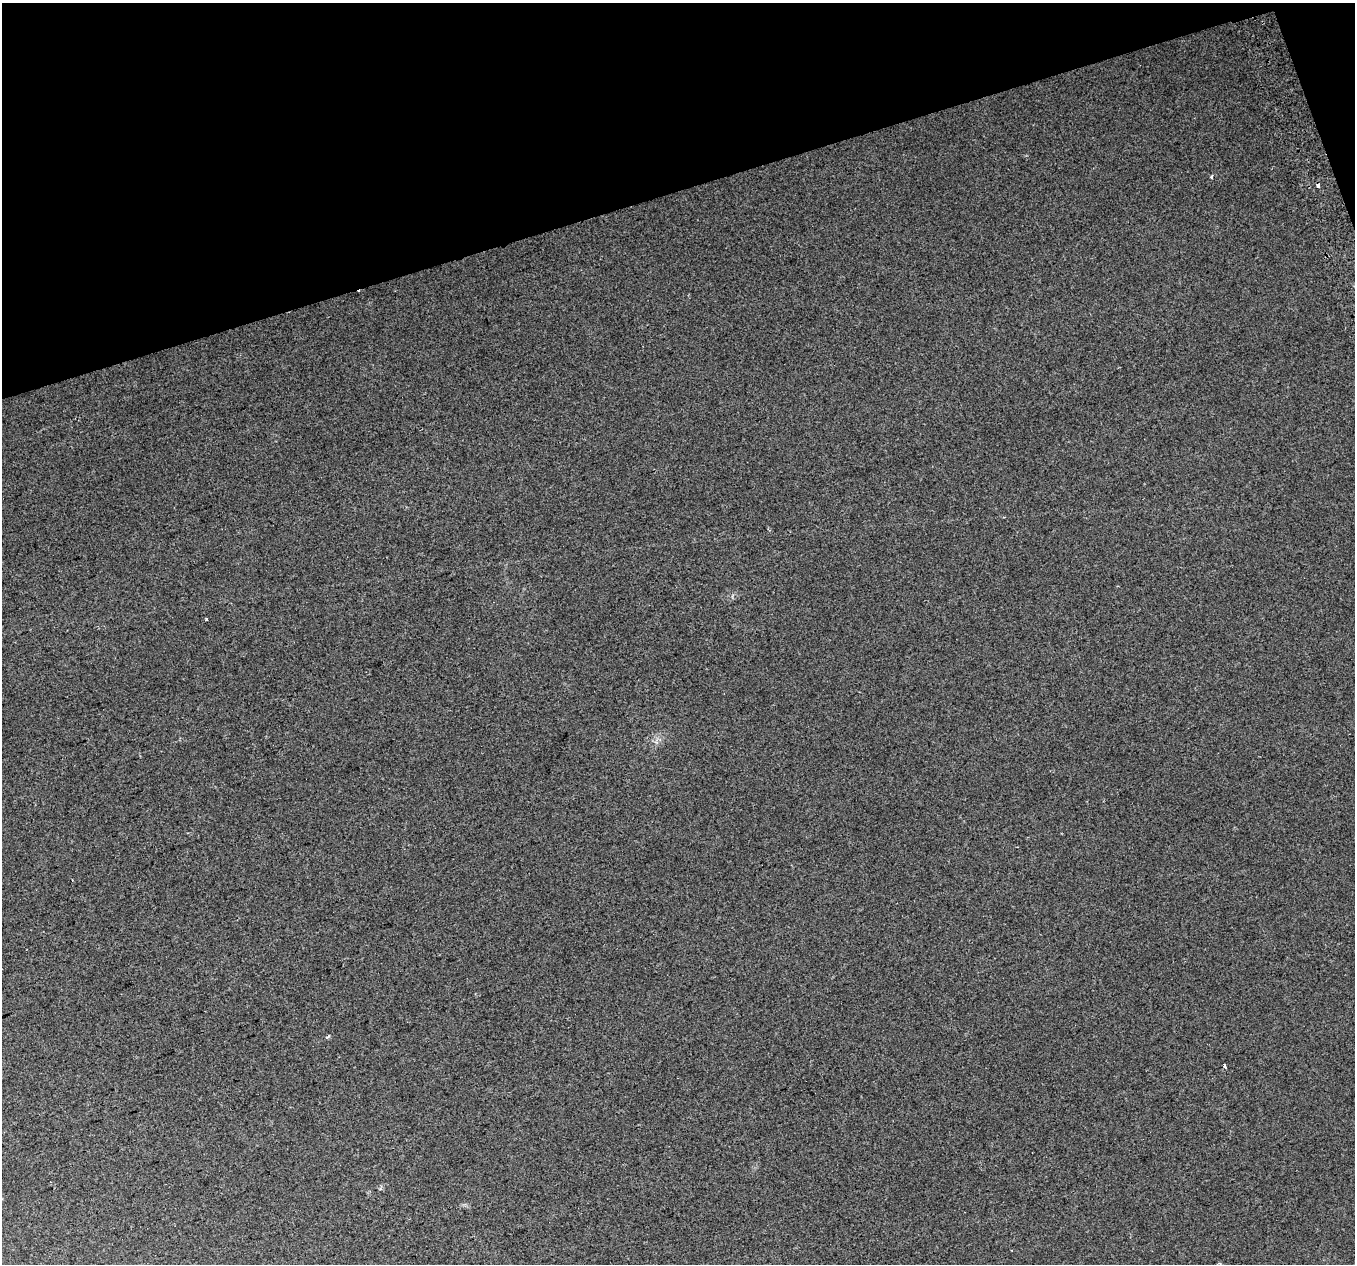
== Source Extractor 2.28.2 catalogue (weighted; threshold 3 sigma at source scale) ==
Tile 3 of 4 x 4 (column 3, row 1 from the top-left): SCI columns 2747-4099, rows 3919-5180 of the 5491 x 5261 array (HDU 1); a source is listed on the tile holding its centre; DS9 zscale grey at full resolution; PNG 1357 x 1266 px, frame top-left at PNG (2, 3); no overlay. Shown black and unused: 16% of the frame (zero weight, under 2 of 3 exposures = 3% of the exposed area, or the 3 px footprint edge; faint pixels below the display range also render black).
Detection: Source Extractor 2.28.2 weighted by HDU 2 'WHT'; one run over the whole footprint, this tile lists its part. Background 0.0669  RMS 0.013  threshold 0.0591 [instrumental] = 3 sigma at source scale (4.5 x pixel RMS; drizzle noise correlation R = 1.50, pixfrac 1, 0.0396/0.0396 arcsec/px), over >= 5 px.
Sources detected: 5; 1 cosmic-ray / hot-pixel residue — not listed; the other 4 listed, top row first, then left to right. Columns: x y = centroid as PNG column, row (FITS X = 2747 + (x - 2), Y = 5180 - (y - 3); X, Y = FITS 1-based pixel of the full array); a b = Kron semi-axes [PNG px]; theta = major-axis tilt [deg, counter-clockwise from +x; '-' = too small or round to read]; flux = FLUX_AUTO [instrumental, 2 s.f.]
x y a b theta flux
1211 177 4 3 - 1.6
1318 186 3 3 - 24
207 619 3 3 - 2.2
1225 1066 4 3 - 84
Overlapping masked pixels (flux is a lower limit): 1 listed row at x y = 1318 186